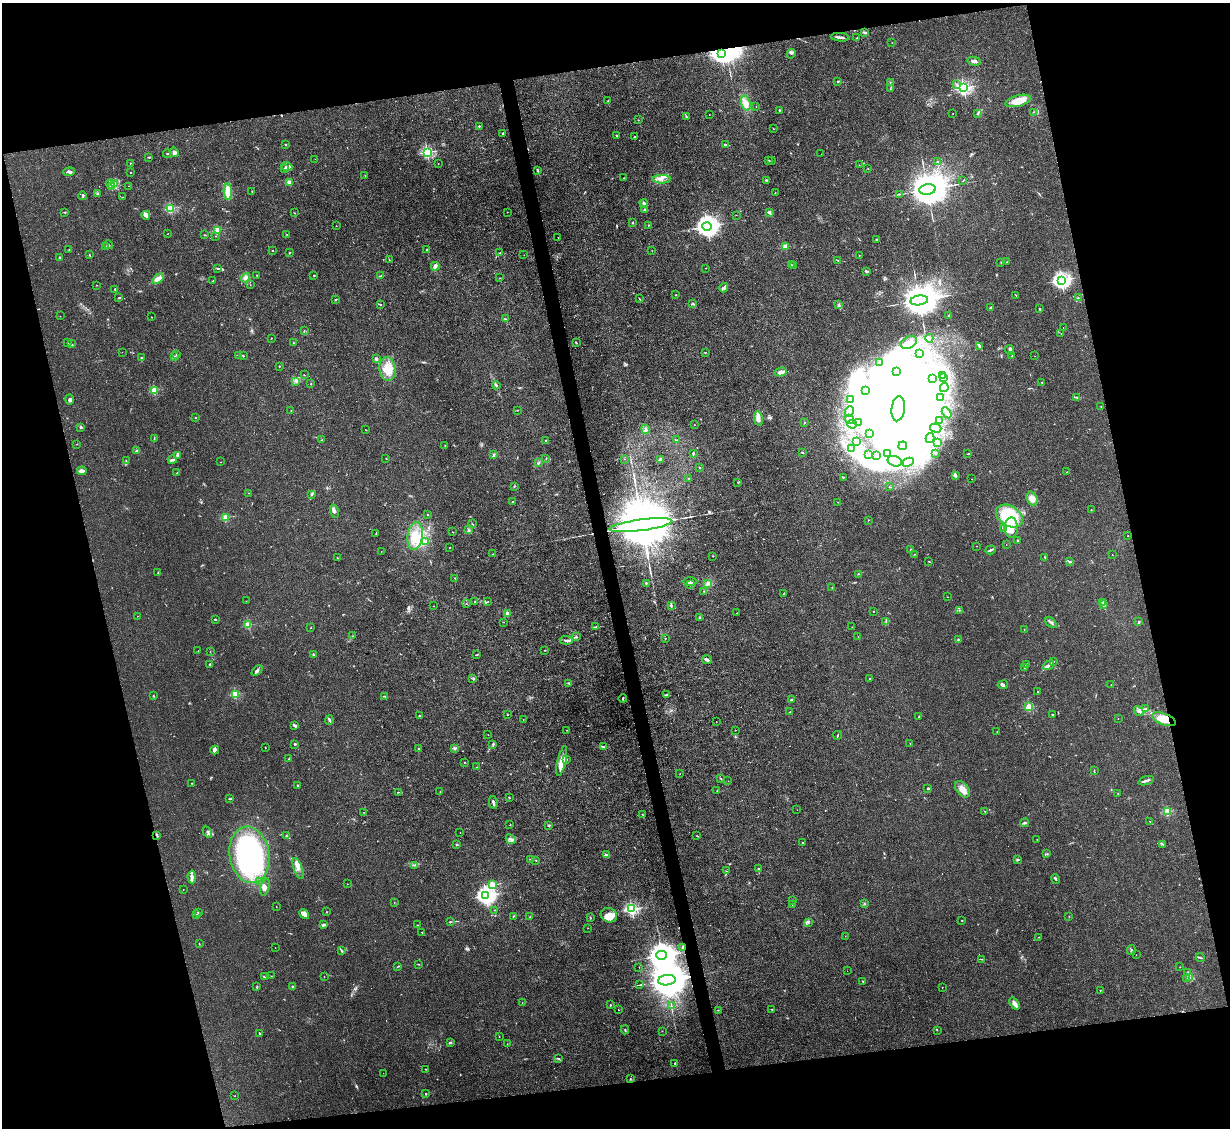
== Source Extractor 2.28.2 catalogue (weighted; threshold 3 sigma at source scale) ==
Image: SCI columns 1-4909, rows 248-4751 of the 4909 x 4883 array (HDU 1 of 3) = the unmasked area's bounding box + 8 px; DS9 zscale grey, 4 x 4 block average (1 PNG px = mean of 4 x 4 image px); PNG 1232 x 1130 px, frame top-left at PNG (2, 3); each listed source drawn as its Kron ellipse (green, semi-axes under 4 px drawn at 4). Shown black and unused: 27% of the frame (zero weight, under 3 of 4 exposures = <1% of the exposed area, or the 3 px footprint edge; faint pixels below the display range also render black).
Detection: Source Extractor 2.28.2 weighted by HDU 2 'WHT'. Background 0.0346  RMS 0.003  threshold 0.0135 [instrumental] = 3 sigma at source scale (4.5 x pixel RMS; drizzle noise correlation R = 1.50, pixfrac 1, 0.05/0.05 arcsec/px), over >= 5 px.
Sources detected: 709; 6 too faint to see at this stretch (4 x 4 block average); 116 inside a brighter object's white glare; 4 cosmic-ray / hot-pixel residue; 2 long thin detections or spike segments (spike, bleed or trail) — neither listed nor drawn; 21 coinciding with a brighter row at this scale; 30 inside a brighter listed object's ellipse — not listed separately; of the other 530, all 500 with FLUX_AUTO >= 0.352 (the completeness limit of this list) listed and drawn (30 fainter detections not listed), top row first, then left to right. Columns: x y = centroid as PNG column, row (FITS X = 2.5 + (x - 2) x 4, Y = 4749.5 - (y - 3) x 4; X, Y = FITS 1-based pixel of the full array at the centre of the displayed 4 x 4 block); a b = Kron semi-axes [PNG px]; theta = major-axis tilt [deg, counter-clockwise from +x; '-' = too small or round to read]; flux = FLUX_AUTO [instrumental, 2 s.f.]
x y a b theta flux
865 32 4 2 - 3.7
840 37 9 2 -5 5.1
857 38 2 2 - 1
892 42 2 2 - 0.45
721 53 2 2 - 850
791 54 5 4 - 3.4
974 61 6 3 -11 4.9
838 81 3 2 - 1.8
890 82 2 2 - 0.82
957 84 2 2 - 0.58
964 88 2 2 - 370
890 89 2 2 - 0.86
608 101 2 2 - 1.1
1018 101 13 5 14 24
746 103 8 4 -71 15
756 106 2 2 - 0.37
779 110 2 2 - 1.2
1034 112 2 2 - 0.6
978 113 2 2 - 2.9
709 114 2 2 - 0.48
953 114 2 2 - 0.6
686 117 3 2 - 2.1
638 120 2 2 - 0.68
479 126 2 2 - 4.4
774 129 2 2 - 0.47
503 134 2 2 - 0.92
616 136 3 2 - 2.3
634 137 2 2 - 1.2
285 144 2 2 - 0.93
725 144 3 2 - 1.9
174 152 5 4 - 5.1
427 152 2 2 - 240
167 154 4 2 - 1.5
821 154 2 2 - 0.55
149 157 3 2 - 1.2
315 159 2 2 - 0.38
772 160 2 2 - 0.45
769 161 3 2 - 1.8
938 162 2 2 - 1.1
130 163 2 2 - 0.73
438 164 2 2 - 0.45
859 165 2 2 - 0.39
287 166 6 3 -21 5.2
284 168 3 2 - 1.3
868 169 2 2 - 0.68
537 171 3 2 - 2.6
69 172 6 3 5 3.9
131 172 2 2 - 0.93
365 175 2 2 - 0.57
624 178 2 2 - 0.61
661 179 9 4 0 8.7
766 180 3 2 - 1.7
963 180 2 2 - 0.63
289 182 2 2 - 42
114 183 2 2 - 2.2
110 184 4 2 - 3
128 186 2 2 - 0.45
111 187 3 2 - 3
927 189 8 5 7 8500
252 191 2 2 - 0.63
228 192 8 3 -87 39
775 193 2 2 - 0.73
97 194 2 2 - 1.2
900 194 3 2 - 1.1
83 196 4 2 - 1.5
123 197 4 2 - 0.64
644 203 4 2 - 6.5
171 208 2 2 - 140
644 209 2 2 - 2.5
65 212 2 2 - 1.2
507 212 2 2 - 0.47
769 212 3 3 - 3.4
295 213 3 2 - 0.85
146 215 4 3 - 7.5
736 215 2 2 - 0.41
632 222 3 2 - 1.7
648 225 2 2 - 1
336 226 2 2 - 1.3
707 226 4 4 - 1800
218 230 2 2 - 76
168 234 2 2 - 0.37
287 234 2 2 - 0.57
204 235 2 2 - 1.5
215 236 2 2 - 0.73
558 238 2 2 - 0.52
876 240 2 2 - 0.67
108 245 5 2 - 2
106 247 3 2 - 1.1
785 247 2 2 - 59
69 249 2 2 - 0.68
427 250 2 2 - 3.7
273 251 2 2 - 1.1
652 251 2 2 - 0.45
289 253 3 2 - 0.57
500 253 2 2 - 0.94
89 254 2 2 - 0.77
524 255 2 2 - 0.51
859 256 2 2 - 0.43
59 258 2 2 - 1.4
389 260 3 2 - 0.78
838 260 2 2 - 0.63
1001 262 2 2 - 0.59
1007 262 2 2 - 0.84
791 265 2 2 - 0.71
435 266 4 3 - 7.7
793 266 2 2 - 1.6
217 268 3 2 - 1.8
706 268 2 2 - 1
866 271 3 2 - 2.7
256 275 2 2 - 1
314 275 2 2 - 2.2
381 276 3 2 - 1.5
245 278 5 4 - 6
500 278 2 2 - 0.39
158 279 6 4 36 12
1061 280 3 2 - 670
213 281 2 2 - 0.84
96 285 2 2 - 0.51
250 285 2 2 - 0.36
724 288 5 3 - 5
115 289 2 2 - 5.7
676 295 2 2 - 2
1016 295 2 2 - 0.91
119 298 2 2 - 1.4
1078 298 2 2 - 0.67
336 299 2 2 - 1.7
639 299 3 2 - 1
919 300 9 5 7 8500
380 304 2 2 - 1.3
693 304 2 2 - 0.69
839 305 2 2 - 1.4
990 308 3 2 - 2.2
1039 308 2 2 - 1.4
949 315 3 2 - 1.2
60 316 2 2 - 1.4
151 317 2 2 - 1.4
505 319 2 2 - 1.3
1063 327 2 2 - 0.47
304 331 2 2 - 0.47
1061 333 2 2 - 1
271 338 2 2 - 2
929 338 4 3 - 3.3
909 342 8 6 29 12
67 343 2 2 - 0.56
293 343 2 2 - 0.86
576 343 3 2 - 1.3
71 344 4 2 - 1.7
979 346 2 2 - 1
1010 350 5 2 - 2.7
122 352 2 2 - 0.45
705 352 3 2 - 0.8
919 353 3 2 - 1.9
176 354 2 2 - 0.46
239 355 2 2 - 1.1
243 356 2 2 - 1.4
1012 356 2 2 - 1.5
1034 356 2 2 - 0.42
174 357 2 2 - 3.9
141 358 2 2 - 1
376 359 2 2 - 18
880 363 3 2 - 1.6
279 366 2 2 - 1.6
388 369 12 8 -80 27
897 371 2 2 - 1.7
781 372 6 3 14 8.6
304 375 2 2 - 0.63
942 376 2 2 - 1.7
944 378 2 2 - 1.2
933 379 2 2 - 0.79
296 381 2 2 - 1.5
1042 382 2 2 - 0.93
311 384 2 2 - 1.2
496 385 4 2 - 2.5
944 388 4 3 - 4.2
154 390 2 2 - 95
865 390 2 2 - 1.3
940 397 3 2 - 1.7
1076 397 4 2 - 1.8
69 399 5 3 - 3.7
850 399 4 3 - 6
1101 406 2 2 - 0.69
898 409 12 6 84 220
291 410 2 2 - 0.6
518 410 2 2 - 0.65
849 412 5 3 - 3.9
947 413 6 3 -58 4
195 418 2 2 - 0.98
758 419 7 4 -79 8.2
849 419 5 2 - 3.4
939 420 2 2 - 0.39
805 422 2 2 - 0.77
859 422 3 2 - 2
852 424 5 2 - 3.8
694 425 2 2 - 0.67
81 427 2 2 - 7.2
936 428 6 2 -17 3
646 429 5 2 - 3
366 430 2 2 - 0.74
870 434 2 2 - 1.8
154 438 3 2 - 1.1
930 438 5 2 - 3.3
321 440 2 2 - 0.43
677 440 2 2 - 0.41
546 441 2 2 - 1.1
857 441 2 2 - 1.4
937 443 3 3 - 2.2
77 444 2 2 - 0.48
445 446 2 2 - 0.99
903 446 4 3 - 6
852 449 2 2 - 0.52
137 451 2 2 - 16
802 452 3 2 - 1.3
693 453 3 2 - 1.9
936 453 2 2 - 0.89
888 454 4 3 - 4
968 454 3 2 - 1.3
178 455 2 2 - 0.78
494 455 3 2 - 2
869 455 2 2 - 0.75
877 456 4 2 - 2.1
386 459 2 2 - 0.73
546 459 2 2 - 0.52
624 459 2 2 - 0.38
661 459 2 2 - 34
126 460 2 2 - 0.74
172 460 4 2 - 2.8
895 461 7 5 -17 9.9
221 462 2 2 - 0.47
908 462 6 4 28 9
538 463 2 2 - 3.9
699 467 2 2 - 1.1
82 471 5 2 - 8.2
1067 472 3 2 - 1.3
177 473 3 2 - 1.4
955 475 3 2 - 5.8
843 477 2 2 - 0.88
689 478 3 2 - 1.2
972 479 2 2 - 0.4
738 482 2 2 - 1.1
514 486 3 2 - 1.3
890 487 2 2 - 0.43
249 493 2 2 - 0.92
312 495 2 2 - 0.63
1032 499 7 5 -64 14
513 501 2 2 - 0.95
838 502 2 2 - 0.38
1091 510 2 2 - 0.83
334 511 7 3 -74 4.4
428 515 2 2 - 1
1009 516 14 10 -32 95
225 517 2 2 - 88
868 520 2 2 - 0.54
472 524 2 2 - 0.71
641 525 32 5 8 45000
1004 528 3 3 - 3.7
1011 528 10 6 90 19
469 530 4 3 - 2.9
453 532 2 2 - 0.57
376 534 2 2 - 0.38
415 536 14 7 82 35
1128 536 2 2 - 0.64
426 541 3 2 - 1.5
1018 541 2 2 - 10
1006 545 2 2 - 0.41
977 546 2 2 - 0.57
449 548 2 2 - 0.92
911 550 2 2 - 10
991 550 5 2 - 3.5
381 551 2 2 - 0.53
492 554 2 2 - 0.48
914 554 2 2 - 0.54
1112 554 2 2 - 0.37
713 556 2 2 - 0.66
1045 557 2 2 - 0.91
337 558 2 2 - 0.91
929 561 3 2 - 1.3
1070 562 2 2 - 2.6
158 573 2 2 - 1.3
859 574 2 2 - 0.77
455 578 2 2 - 0.81
690 581 7 3 0 5.4
646 583 3 2 - 2.4
690 584 3 2 - 2.5
708 584 2 2 - 2
832 587 2 2 - 0.69
704 591 2 2 - 1.2
784 593 3 2 - 0.92
948 597 2 2 - 0.36
246 601 2 2 - 0.43
474 602 2 2 - 0.6
488 602 2 2 - 0.61
1102 602 2 2 - 7.6
467 604 2 2 - 0.52
671 605 3 2 - 2.7
1104 605 2 2 - 22
433 606 2 2 - 0.46
959 610 2 2 - 0.91
873 611 2 2 - 2.2
507 613 2 2 - 33
737 613 2 2 - 0.9
137 616 2 2 - 0.99
699 617 3 2 - 1.2
215 619 2 2 - 1.3
886 621 2 2 - 1.4
503 622 2 2 - 0.44
1139 622 3 2 - 2.3
1051 623 7 2 -39 4
248 625 2 2 - 78
596 627 2 2 - 0.83
852 627 2 2 - 0.47
311 628 2 2 - 0.61
1024 629 2 2 - 0.68
352 636 2 2 - 0.63
576 636 2 2 - 1.5
858 637 2 2 - 0.38
665 638 2 2 - 1.1
566 640 6 2 -4 4.6
958 640 3 2 - 1.5
545 650 2 2 - 0.72
198 651 2 2 - 0.53
210 651 2 2 - 0.37
313 655 2 2 - 1.1
477 655 3 2 - 1.3
707 660 5 3 - 3.7
1053 661 2 2 - 0.92
210 664 2 2 - 2.2
1026 665 3 2 - 2.5
1048 665 6 2 35 5.2
1024 668 2 2 - 0.44
257 671 6 3 41 4
869 678 2 2 - 1.1
473 679 3 2 - 1.9
569 683 3 2 - 1.3
1003 685 5 3 - 3.1
1111 685 2 2 - 0.55
1038 692 2 2 - 3.6
235 694 2 2 - 110
666 695 4 2 - 2.8
153 696 2 2 - 1
385 696 2 2 - 1.2
623 698 4 2 - 1.9
791 700 2 2 - 9.4
1029 707 2 2 - 95
1146 709 4 2 - 1.7
1138 711 5 2 - 3.3
790 712 2 2 - 0.95
1052 714 2 2 - 0.89
507 715 2 2 - 0.74
420 716 2 2 - 3.1
919 717 3 2 - 3.2
523 719 2 2 - 0.49
1118 719 2 2 - 0.52
1164 719 12 5 -21 25
329 720 5 2 - 2.5
716 722 2 2 - 0.6
295 726 3 2 - 1.8
567 730 2 2 - 0.57
735 730 2 2 - 0.54
997 732 2 2 - 0.49
488 735 2 2 - 0.43
838 735 4 2 - 1.6
910 743 2 2 - 0.73
295 744 2 2 - 11
493 745 4 2 - 2.3
265 747 2 2 - 0.81
604 747 3 3 - 2.2
419 748 2 2 - 1.5
454 749 2 2 - 1.1
215 750 4 3 - 3.8
289 758 3 2 - 0.88
567 759 2 2 - 0.4
562 761 15 3 77 26
464 762 2 2 - 0.97
477 767 2 2 - 0.37
1094 771 2 2 - 1.2
680 774 2 2 - 0.39
720 778 2 2 - 1
728 781 2 2 - 0.44
1146 781 8 2 17 5
192 783 2 2 - 1.4
298 785 2 2 - 2.9
928 788 2 2 - 7.2
963 789 9 6 -50 15
717 791 2 2 - 0.71
398 792 3 2 - 0.93
440 792 2 2 - 0.69
1118 794 2 2 - 1.6
509 797 2 2 - 0.75
229 799 3 2 - 1.3
493 802 6 2 -76 5
797 810 2 2 - 0.47
985 811 2 2 - 0.69
364 812 2 2 - 0.52
1167 812 2 2 - 100
643 815 3 2 - 0.77
1149 821 2 2 - 0.62
1024 823 4 2 - 2.7
510 825 2 2 - 1.1
549 825 4 2 - 1.8
207 832 6 2 -59 3.2
460 832 2 2 - 1.3
157 835 3 2 - 2.1
286 836 2 2 - 1.2
697 836 3 2 - 0.81
511 839 5 2 - 2.7
1037 839 2 2 - 0.37
803 842 2 2 - 1.5
1162 844 3 2 - 2
457 845 3 2 - 1.3
1047 854 2 2 - 1.6
250 855 28 20 -80 280
606 855 4 3 - 3
530 860 3 2 - 1.9
536 860 2 2 - 0.7
1018 860 3 2 - 1.9
414 865 2 2 - 1.1
298 868 11 4 -70 10
759 869 2 2 - 1
726 871 2 2 - 0.42
192 877 6 3 -87 5.7
1056 879 5 2 - 2
260 881 2 2 - 0.89
347 884 2 2 - 0.47
492 884 2 2 - 80
265 887 9 4 75 7.2
183 889 2 2 - 0.41
486 896 3 3 - 850
792 901 3 2 - 1.1
394 903 2 2 - 0.42
792 904 2 2 - 1.4
864 904 2 2 - 0.97
276 906 2 2 - 0.55
632 909 2 2 - 330
495 910 2 2 - 1.7
326 912 2 2 - 2.4
199 913 3 2 - 1.1
304 914 5 3 - 13
197 915 3 2 - 0.95
609 915 8 7 - 25
513 916 2 2 - 0.95
1069 916 2 2 - 0.49
530 917 2 2 - 0.4
590 918 3 2 - 1.3
962 920 2 2 - 0.89
450 922 2 2 - 0.97
808 922 4 3 - 2.9
323 925 3 2 - 4.7
417 925 2 2 - 0.61
588 928 2 2 - 0.56
422 932 3 2 - 1.1
845 936 2 2 - 0.42
1039 937 2 2 - 0.78
199 944 2 2 - 0.78
683 947 3 2 - 2.1
275 948 2 2 - 0.41
1131 950 5 3 - 2.9
342 951 4 2 - 2.2
662 955 5 4 - 3100
1136 955 2 2 - 0.59
1200 958 4 2 - 1.7
981 959 3 2 - 0.84
418 964 3 2 - 0.66
397 967 3 2 - 0.86
639 967 2 2 - 0.44
1180 967 2 2 - 0.6
847 971 2 2 - 0.57
1188 973 2 2 - 0.78
271 976 2 2 - 0.53
324 976 2 2 - 0.89
264 977 3 2 - 1.1
1190 977 3 2 - 2.6
1186 979 2 2 - 0.95
667 980 9 5 6 9800
863 982 3 2 - 1.4
640 985 2 2 - 0.83
293 986 3 2 - 2.1
257 987 2 2 - 1.7
942 987 2 2 - 0.86
1100 990 2 2 - 0.77
522 1003 2 2 - 0.48
1014 1004 7 3 -54 8.3
610 1005 2 2 - 2.2
671 1005 2 2 - 0.8
772 1009 2 2 - 0.76
618 1010 2 2 - 1.1
718 1010 2 2 - 0.56
625 1030 4 2 - 1.8
937 1030 2 2 - 1.1
662 1031 2 2 - 0.43
259 1033 2 2 - 1
499 1036 2 2 - 0.56
450 1042 3 3 - 2.6
507 1044 2 2 - 0.49
559 1059 3 2 - 1.4
675 1063 3 2 - 1.2
426 1069 2 2 - 0.82
383 1073 2 2 - 0.35
630 1078 2 2 - 0.66
425 1094 2 2 - 0.93
235 1096 2 2 - 0.79
Overlapping masked pixels (flux is a lower limit): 3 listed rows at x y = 641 525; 1164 719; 683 947
Diffuse or blended objects may show on this block-average render without a row.